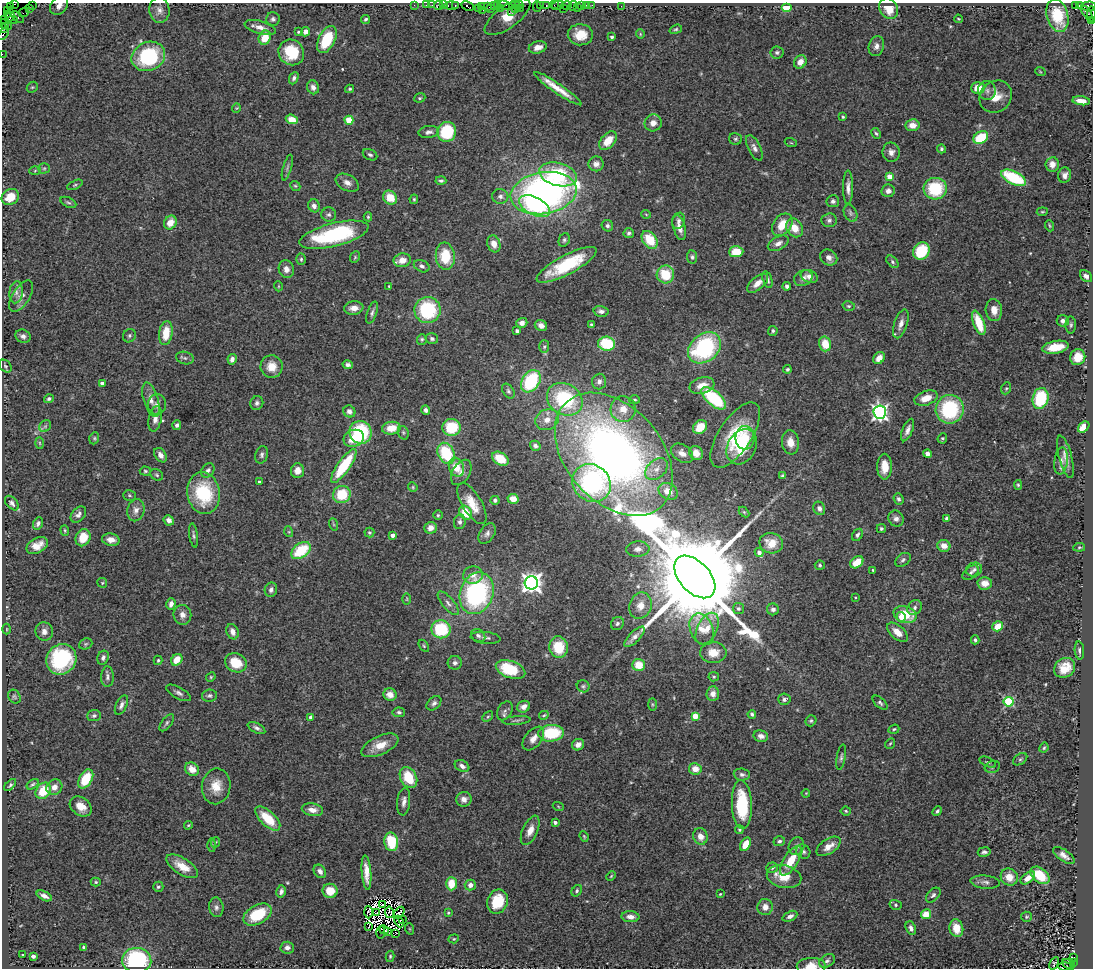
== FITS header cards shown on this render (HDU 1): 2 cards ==
NAXIS1  =                 1091
NAXIS2  =                  966

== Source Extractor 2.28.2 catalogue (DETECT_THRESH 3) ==
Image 1091 x 966 px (HDU 1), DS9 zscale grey, 1 PNG px = 1 image px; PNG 1095 x 970 px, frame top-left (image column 1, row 966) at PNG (2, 3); each listed source drawn as its Kron ellipse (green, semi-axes under 4 px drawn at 4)
Background 0.859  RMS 0.058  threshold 0.173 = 3 sigma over >= 5 px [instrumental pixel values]
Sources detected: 523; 10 with non-positive FLUX_AUTO (blend fragments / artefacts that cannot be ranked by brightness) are neither listed nor drawn; of the other 513, the 500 brightest by FLUX_AUTO listed and drawn (13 fainter detections omitted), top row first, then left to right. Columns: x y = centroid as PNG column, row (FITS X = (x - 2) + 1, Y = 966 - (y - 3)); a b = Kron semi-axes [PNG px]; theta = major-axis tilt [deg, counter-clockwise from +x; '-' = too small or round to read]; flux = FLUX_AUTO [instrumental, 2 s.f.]
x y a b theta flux
14 4 3 2 - 140
32 5 2 2 - 37
414 5 2 2 - 18
426 5 2 2 - 21
432 5 2 2 - 34
439 5 5 3 - 56
443 5 2 2 - 20
451 5 7 3 1 200
455 5 3 3 - 53
494 5 3 3 - 44
497 5 3 2 - 36
505 5 8 3 -15 120
514 5 5 2 - 57
519 5 4 3 - 50
540 5 3 2 - 58
546 5 3 2 - 38
554 5 3 3 - 42
558 5 6 3 24 110
567 5 5 3 - 72
581 5 3 3 - 62
586 5 3 2 - 9.7
592 5 2 2 - 24
1076 5 3 3 - 120
59 6 10 8 49 23
468 6 6 3 -26 98
481 6 4 2 - 49
573 6 5 3 - 24
621 6 2 2 - 14
1079 6 4 3 - 15
1089 6 7 4 0 150
11 7 4 3 - 120
487 7 4 3 - 52
537 7 5 2 - 46
577 7 3 2 - 8.6
29 8 3 2 - 5.4
491 8 4 3 - 74
500 8 2 2 - 25
516 8 3 2 - 19
786 8 5 4 - 63
478 9 2 2 - 16
520 9 3 3 - 53
563 9 2 2 - 18
889 9 11 9 -58 66
7 10 2 2 - 120
159 10 13 10 -85 25
483 10 2 2 - 22
512 11 2 2 - 18
24 12 5 2 - 49
1087 13 8 3 -52 26
1091 14 8 3 82 110
7 15 3 3 - 170
1057 16 17 10 -74 150
10 17 5 3 - 360
18 17 7 3 -40 71
508 17 27 11 36 85
273 19 7 6 - 11
366 19 4 4 - 7.6
958 19 4 3 - 3.4
5 20 4 3 - 60
12 20 5 3 - 360
1091 20 4 2 - 52
4 24 5 3 - 53
8 26 3 2 - 290
260 27 16 6 -15 29
3 28 3 3 - 78
676 29 6 4 19 6.1
298 32 4 3 - 6.2
306 32 5 4 - 23
3 34 7 2 54 46
640 34 5 4 - 4.3
580 35 12 10 -3 74
612 37 3 3 - 9
265 38 7 6 - 79
327 39 15 8 63 150
876 46 10 7 72 20
538 47 9 6 15 28
291 52 13 12 - 140
777 52 6 6 - 9.9
2 54 2 2 - 11
148 56 17 14 24 320
800 62 7 6 - 33
1040 71 5 3 - 3.5
294 78 6 4 66 10
32 87 6 5 - 6.1
313 87 7 6 - 20
978 88 7 6 - 63
350 89 4 3 - 5.5
558 89 28 5 -34 63
987 90 9 8 - 17
996 97 17 15 45 69
420 98 6 4 21 6.1
1081 101 9 4 -7 31
236 108 4 4 - 3.9
843 117 3 3 - 5.1
292 119 6 4 -19 51
349 120 4 4 - 130
653 123 9 8 - 30
912 125 7 6 - 35
429 132 10 6 9 14
447 132 10 9 - 180
876 133 6 4 -60 6.1
981 138 8 6 30 140
736 139 6 6 - 7.7
608 141 11 7 48 57
791 143 6 3 -19 3.7
754 148 14 6 -64 18
941 149 4 4 - 7.7
891 152 9 8 - 20
370 155 7 5 -25 9.3
596 164 7 7 - 17
1052 164 7 6 - 33
287 167 13 4 74 8.9
44 168 6 5 - 6.5
35 171 6 4 3 4.9
558 174 19 11 -15 280
1065 175 8 6 77 20
890 177 4 4 - 79
1014 178 13 6 -26 260
441 181 5 4 - 7.8
347 183 12 8 -27 24
75 185 8 4 25 6.2
295 186 5 4 - 5.4
848 187 17 5 -90 23
935 189 12 11 - 190
888 191 7 6 - 19
543 193 33 21 9 1600
500 196 8 7 - 15
10 197 9 7 33 66
390 198 7 6 - 77
414 199 5 3 - 5.4
833 201 6 6 - 11
68 202 8 5 -27 7.5
314 206 6 6 - 17
535 206 17 9 -26 250
1042 212 5 3 - 5.1
850 213 9 6 -66 12
646 214 5 3 - 3.2
329 215 7 7 - 11
368 217 4 4 - 4.3
829 220 7 7 - 13
678 221 8 6 71 13
170 223 7 6 - 50
782 225 12 8 54 72
607 226 6 5 - 9.8
1050 226 6 4 -71 4.6
679 227 13 6 -75 30
795 228 10 8 -58 54
629 233 5 5 - 8.6
334 235 35 11 14 470
564 240 7 5 64 8.4
650 240 10 7 -53 110
778 243 11 6 27 21
494 244 9 6 -72 33
921 251 9 7 55 190
736 252 7 5 4 82
445 256 13 9 -84 120
355 257 6 4 64 5.5
692 257 7 5 -81 8.7
829 257 9 7 -33 19
301 259 5 4 - 6.6
402 260 8 7 - 41
892 262 7 4 -46 8.2
567 265 33 9 28 210
422 266 8 5 -25 12
286 269 9 7 -74 23
665 274 9 9 - 130
809 276 9 6 -20 21
1086 276 7 5 -46 21
803 278 10 7 31 18
767 280 8 4 -73 11
758 283 12 6 40 32
278 286 5 3 - 3.2
389 286 3 3 - 4
787 286 4 4 - 12
16 292 11 6 84 18
21 296 18 8 57 28
849 306 6 4 -14 6.1
354 308 9 6 7 33
428 310 13 13 - 280
994 310 11 8 -86 37
601 311 7 5 -12 14
372 313 11 4 71 12
1063 321 6 5 - 16
522 323 5 5 - 19
979 323 13 5 -69 120
901 324 15 6 71 28
541 325 6 5 - 23
591 325 4 3 - 6.4
1071 325 8 5 89 8.4
517 331 4 4 - 10
773 331 5 5 - 7.9
166 333 12 6 82 84
23 336 8 6 -27 14
129 336 7 6 - 9.2
422 339 5 5 - 6.8
432 339 6 5 - 9.9
606 344 8 7 - 180
825 344 7 6 - 72
544 347 6 5 - 6.7
1055 347 13 6 10 77
704 348 18 13 39 460
1078 357 8 7 - 52
185 358 9 6 -15 11
879 358 6 5 - 35
232 359 5 4 - 17
348 365 5 4 - 12
5 366 7 5 -48 6.6
272 366 11 11 - 56
787 369 4 4 - 6.5
531 381 12 8 58 290
599 381 8 7 - 16
102 383 4 3 - 17
702 385 13 8 16 49
1006 388 6 5 - 5.9
508 391 8 5 -58 9.4
714 398 15 7 -40 280
926 398 12 7 18 58
1040 398 10 8 76 210
49 399 5 4 - 8.3
565 399 19 15 -33 340
151 400 18 7 -74 31
635 400 5 4 - 5
257 403 7 6 - 12
157 404 10 9 - 22
623 409 13 12 - 62
950 409 14 14 - 330
426 410 5 4 - 13
349 411 6 5 - 17
880 412 7 6 - 1300
155 419 13 6 78 26
547 420 12 10 27 42
177 425 5 4 - 10
45 426 6 5 - 7.7
451 427 9 8 - 140
700 427 8 6 44 83
1084 427 6 4 44 65
391 428 9 6 7 68
908 430 12 5 68 20
361 432 11 11 - 280
403 433 7 5 -70 7.5
735 435 37 16 56 180
94 438 6 4 70 6
354 438 10 8 21 71
745 438 12 9 -90 71
942 438 5 5 - 5.7
790 442 12 8 -83 47
40 443 6 4 -88 5
535 446 5 4 - 13
742 447 18 14 60 170
446 453 11 8 -63 210
682 453 12 8 -34 29
696 453 7 6 - 39
614 454 71 47 -49 2800
927 454 4 4 - 25
160 455 8 5 -56 21
262 455 9 6 74 12
1065 457 22 6 -75 30
500 459 9 6 -32 89
1061 461 13 6 83 20
344 466 20 6 55 240
456 467 10 7 -71 68
885 467 13 7 89 49
656 469 13 9 43 34
208 470 8 6 56 13
145 471 6 4 -4 6.5
297 471 7 6 - 33
461 472 14 8 59 26
157 475 7 5 -35 7.4
782 476 4 3 - 7
259 482 3 3 - 4.9
591 483 20 18 -41 470
1018 485 5 4 - 5.6
413 487 5 4 - 4.6
668 491 10 7 -31 43
203 493 21 16 -81 240
342 494 9 8 - 130
129 495 6 5 - 7.1
513 499 5 5 - 49
898 499 6 5 - 9.2
495 500 4 4 - 9.1
12 503 8 5 -49 14
472 503 23 9 -59 76
819 508 7 5 -64 15
136 510 11 8 77 28
744 512 6 4 -45 4.9
465 513 7 6 - 84
78 514 9 6 47 16
438 515 4 4 - 5.3
947 518 4 4 - 12
896 519 8 7 - 17
169 520 5 5 - 18
460 522 7 5 79 12
38 523 6 5 - 11
333 524 6 4 -71 4.3
431 528 6 5 - 30
881 529 4 4 - 6.3
65 530 5 4 - 4.8
289 532 5 3 - 4.1
369 533 5 5 - 5.3
487 533 11 7 55 17
194 535 12 4 -82 9.4
393 535 4 4 - 29
857 535 6 5 - 9.4
83 538 9 7 64 70
111 540 9 6 -9 31
771 543 12 10 -12 60
37 545 11 7 28 46
944 546 6 6 - 33
1079 547 6 4 8 5
638 549 12 7 3 22
301 550 11 7 35 170
759 552 4 4 - 22
903 560 8 6 38 10
857 562 7 5 38 64
820 565 5 4 - 5.9
873 570 3 2 - 3.2
974 570 8 7 - 13
971 573 9 6 38 11
473 575 10 8 12 25
695 577 25 15 -47 130000
102 583 5 4 - 4.7
531 583 6 6 - 2700
985 583 7 6 - 31
271 590 7 6 - 15
477 593 21 16 71 620
855 597 4 3 - 4.1
407 599 5 3 - 3.8
448 603 14 6 -49 19
171 604 6 4 74 19
640 606 13 11 71 44
915 608 8 6 50 14
738 609 5 5 - 12
773 609 6 6 - 15
182 615 10 9 - 26
905 615 12 8 -18 110
901 617 5 4 - 49
617 623 7 6 - 10
998 626 6 4 35 66
7 629 5 3 - 3.1
441 629 9 9 - 220
702 629 16 11 -66 60
707 629 17 9 63 50
44 632 9 8 - 24
232 632 8 6 -69 24
897 632 12 6 -42 41
478 635 8 6 -34 13
634 637 13 5 46 26
486 638 15 6 -6 16
975 640 4 3 - 7
86 644 7 5 21 6.9
424 646 7 3 -55 4.8
559 647 11 9 -84 110
1079 651 9 5 -85 11
713 653 13 10 -1 61
103 658 7 5 68 13
61 659 16 14 49 350
158 660 4 3 - 5
177 660 6 5 - 58
236 663 11 9 -25 100
455 663 7 7 - 13
639 665 6 6 - 72
1065 668 11 9 36 63
510 669 15 8 -20 170
107 677 10 6 88 13
211 677 5 4 - 4.7
714 677 5 4 - 5.1
583 686 6 6 - 7.8
178 693 14 5 -29 15
713 694 7 6 - 27
390 695 6 6 - 38
209 696 7 6 - 9.2
14 697 7 6 - 7.9
784 699 6 6 - 13
1009 702 5 5 - 310
434 703 8 6 44 12
880 703 9 5 -43 9.9
652 704 6 3 -89 4.8
121 705 10 5 64 16
524 707 6 5 - 25
505 711 10 7 60 13
399 712 6 5 - 8.2
752 714 4 4 - 7.7
544 715 5 3 - 4.6
94 716 7 5 3 9.5
695 716 4 4 - 93
311 717 4 3 - 15
488 717 6 4 44 5.9
516 720 14 3 5 8.2
811 721 6 5 - 7.2
167 723 10 5 53 8.8
256 728 9 5 -27 13
894 729 5 4 - 6.4
551 733 13 8 5 200
761 736 7 5 -12 21
533 738 14 8 51 32
890 744 5 3 - 4.6
380 745 20 9 24 59
578 745 6 5 - 24
1044 748 5 3 - 5.3
841 757 13 4 80 11
1020 759 8 5 36 7.8
988 762 9 4 -24 7.2
462 766 8 5 -28 18
992 767 8 6 19 10
192 769 7 6 - 43
695 769 6 5 - 39
742 774 8 6 -7 11
408 777 11 8 -61 130
86 779 10 6 60 110
33 784 7 4 34 6.7
10 785 7 4 45 8.1
216 786 18 14 81 67
54 787 8 7 - 28
43 791 9 7 54 100
806 793 4 3 - 3.3
464 799 8 7 - 21
404 802 14 6 84 21
742 804 24 10 -88 220
81 806 12 9 -36 51
558 806 5 3 - 3.9
312 810 11 6 -10 30
846 811 5 4 - 4.8
937 811 5 3 - 9.1
268 818 15 7 -43 110
555 822 4 3 - 14
188 825 4 3 - 4.4
530 830 16 7 66 35
739 830 4 4 - 5.4
584 836 5 3 - 4.2
700 836 8 7 - 34
779 841 6 5 - 9.7
216 842 5 3 - 4.3
391 842 9 7 -80 140
746 844 7 4 59 58
212 845 6 4 -89 5.7
796 846 9 7 72 18
828 846 14 7 33 37
803 851 7 6 - 12
984 852 6 5 - 11
1064 855 12 5 -35 22
791 861 17 7 58 88
182 866 18 8 -32 61
772 868 6 5 - 8.9
320 871 7 5 -53 18
366 873 17 4 -86 42
1040 875 11 7 -39 110
611 876 5 3 - 3.7
784 877 17 11 -12 72
1009 877 9 8 - 48
1028 878 8 5 39 33
96 882 5 4 - 5.3
985 882 15 6 -5 18
451 884 6 5 - 78
470 885 5 5 - 18
158 887 5 5 - 7
281 891 6 4 77 13
330 891 7 7 - 63
577 891 6 4 55 7.3
720 894 3 2 - 3.1
933 895 9 5 46 11
44 896 8 4 -27 17
498 902 12 10 68 120
383 905 4 2 - 8.5
896 905 6 5 - 7.9
216 907 10 7 -82 14
765 907 8 7 - 30
368 912 6 4 -88 5.5
389 912 5 2 - 4.7
377 913 3 2 - 4.1
399 913 6 3 53 4.1
448 913 4 3 - 4.5
257 914 15 9 28 150
926 914 5 5 - 61
790 916 8 5 25 15
630 917 9 5 -4 27
1026 917 5 5 - 5.5
403 919 3 2 - 5.3
399 921 6 4 -65 4.9
369 927 4 2 - 3.5
911 928 7 5 -66 13
956 928 9 7 -78 70
410 929 6 3 -71 4.3
384 930 5 4 - 10
388 931 3 2 - 10
381 933 6 3 88 13
396 933 3 2 - 5.6
454 939 5 4 - 4.7
84 947 3 3 - 11
287 948 6 6 - 17
23 955 3 2 - 3.6
33 956 4 3 - 21
390 956 5 4 - 5.6
1073 957 3 2 - 88
137 960 14 12 -3 360
827 961 8 6 28 12
1073 962 4 3 - 460
1054 963 6 4 57 4.6
1068 964 7 3 -27 560
811 966 14 8 2 49
1066 967 8 3 -5 150
At the frame edge (FLAGS 8, measured only in part): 9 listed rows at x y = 14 4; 59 6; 1089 6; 1091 14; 1091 20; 3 28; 3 34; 2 54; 811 966
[13 fainter detections neither listed nor drawn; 10 non-positive-flux detections neither listed nor drawn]